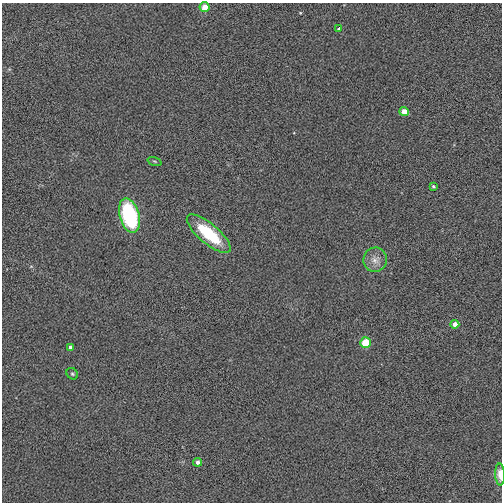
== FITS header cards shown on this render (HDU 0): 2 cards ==
NAXIS1  =                  500
NAXIS2  =                  500

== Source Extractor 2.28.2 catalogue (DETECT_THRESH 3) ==
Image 500 x 500 px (HDU 0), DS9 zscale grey, 1 PNG px = 1 image px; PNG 504 x 504 px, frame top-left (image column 1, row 500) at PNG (2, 3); each listed source drawn as its Kron ellipse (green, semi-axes under 4 px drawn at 4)
Background -0.00455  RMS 0.28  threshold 0.841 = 3 sigma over >= 5 px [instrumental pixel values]
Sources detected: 14; all 14 listed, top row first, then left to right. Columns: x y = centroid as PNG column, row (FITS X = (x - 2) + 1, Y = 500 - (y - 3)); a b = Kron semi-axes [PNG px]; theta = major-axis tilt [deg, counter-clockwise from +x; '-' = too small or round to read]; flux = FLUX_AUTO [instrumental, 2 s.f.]
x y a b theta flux
205 7 5 5 - 210
339 28 3 3 - 29
404 112 4 4 - 190
155 161 7 3 -19 22
433 186 3 3 - 30
129 215 18 9 -74 2000
209 234 27 10 -40 1000
375 260 12 11 - 150
455 324 4 4 - 110
366 343 5 5 - 500
70 347 4 3 - 34
72 374 6 5 - 32
198 462 4 4 - 69
500 474 11 5 -87 190
At the frame edge (FLAGS 8, measured only in part): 1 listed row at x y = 500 474